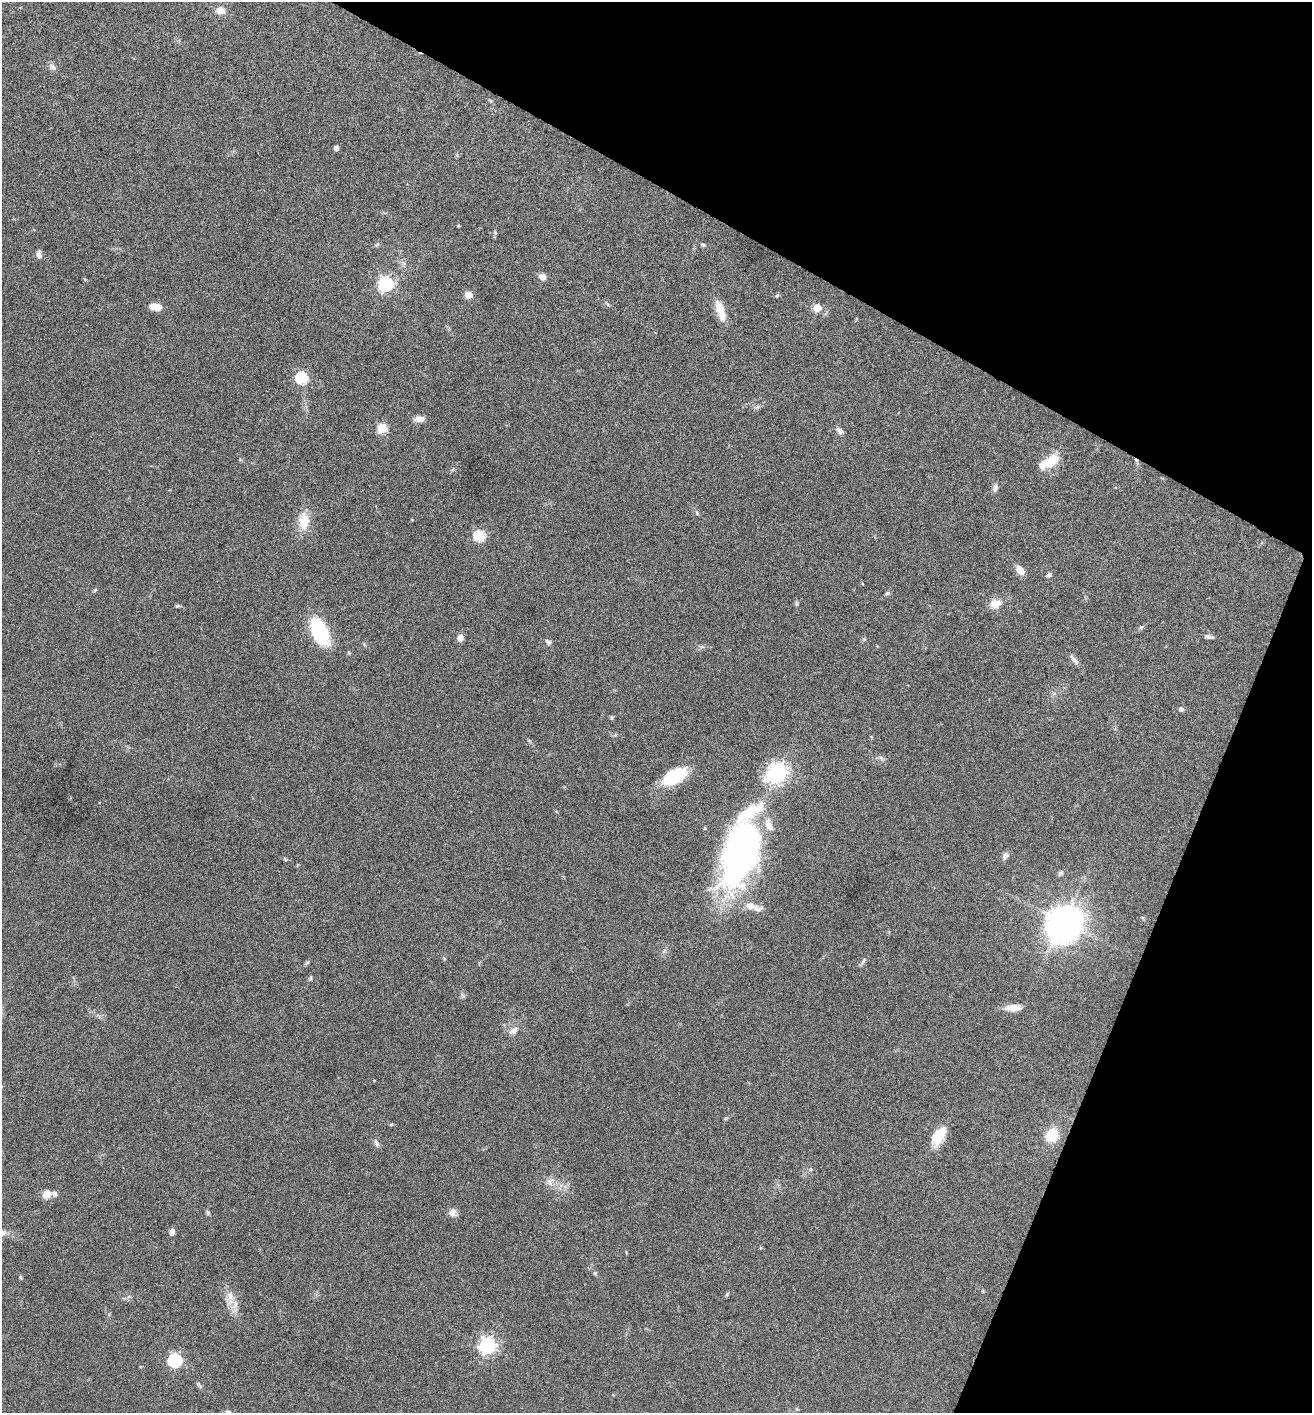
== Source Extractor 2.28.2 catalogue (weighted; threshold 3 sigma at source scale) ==
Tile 8 of 4 x 4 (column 4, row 2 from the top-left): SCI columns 4072-5381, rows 2828-4238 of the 5660 x 5650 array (HDU 1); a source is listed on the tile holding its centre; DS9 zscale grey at full resolution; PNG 1314 x 1415 px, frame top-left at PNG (2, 2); no overlay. Shown black and unused: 23% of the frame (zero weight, under 4 of 8 exposures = <1% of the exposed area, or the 3 px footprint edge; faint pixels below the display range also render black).
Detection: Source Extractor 2.28.2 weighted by HDU 2 'WHT'; one run over the whole footprint, this tile lists its part. Background 0.0556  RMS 0.004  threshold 0.0164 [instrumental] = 3 sigma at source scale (4.09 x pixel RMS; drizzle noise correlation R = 1.36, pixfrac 0.8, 0.05/0.05 arcsec/px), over >= 5 px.
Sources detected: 76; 5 inside a brighter listed object's ellipse — not listed separately; the other 71 listed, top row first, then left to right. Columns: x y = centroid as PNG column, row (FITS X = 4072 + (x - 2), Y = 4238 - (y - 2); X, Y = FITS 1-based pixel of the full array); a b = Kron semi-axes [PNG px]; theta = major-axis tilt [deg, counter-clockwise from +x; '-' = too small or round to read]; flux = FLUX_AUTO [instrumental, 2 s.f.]
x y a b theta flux
221 10 12 10 -7 3
52 67 11 7 -45 1.3
336 148 4 4 - 1.6
458 226 4 3 - 0.35
703 245 6 5 - 0.65
39 254 11 6 -83 1.5
542 277 9 7 -39 1.8
386 284 6 6 - 94
469 295 5 5 - 10
777 295 5 5 - 0.62
156 307 11 6 -8 5.2
817 308 5 5 - 13
720 311 28 9 -71 6
302 378 6 5 - 39
757 407 7 4 71 0.61
419 419 14 7 4 2.2
382 428 5 5 - 20
840 431 10 6 -40 1.5
1051 461 19 11 38 8.4
995 488 10 6 73 1.4
697 513 6 3 -72 0.48
304 521 25 14 90 7.2
480 536 6 5 - 30
1020 570 12 7 -55 3
1049 575 8 5 24 0.86
95 590 6 4 45 0.51
887 593 7 5 28 0.78
796 603 6 4 -72 0.54
995 604 16 13 14 3.9
177 606 6 4 9 0.58
1141 627 7 4 44 0.61
319 632 25 13 -65 29
1208 636 11 5 -7 1.2
460 638 7 6 - 2.5
548 642 8 5 -45 0.97
701 647 7 4 19 0.68
1074 660 17 5 -51 1.7
1181 709 5 5 - 1.4
611 717 6 4 56 0.56
529 741 8 3 -45 0.51
881 758 8 5 -46 0.88
778 772 8 7 - 220
674 776 26 14 28 18
704 828 5 3 - 0.35
740 853 68 32 73 140
1005 855 9 7 55 1.7
285 859 6 4 -46 0.47
1061 873 7 6 - 0.86
751 906 19 9 -18 4.8
1063 921 14 12 75 550
864 960 11 4 51 0.87
310 978 6 4 62 0.53
1013 1008 18 8 1 4.5
514 1030 16 8 40 2.4
391 1125 5 3 - 0.42
1052 1135 9 8 - 15
938 1136 22 11 58 8.6
377 1143 13 5 -66 1.1
550 1181 13 10 60 2.6
47 1194 9 8 - 3.9
208 1212 6 5 - 0.65
452 1213 11 9 55 2
172 1232 7 6 - 1.4
595 1273 6 5 - 0.54
20 1277 5 4 - 0.45
727 1294 7 4 47 0.52
230 1296 15 10 -69 3.8
487 1345 7 6 - 130
175 1360 6 6 - 67
199 1385 11 4 -46 0.78
228 1412 9 6 -1 1.1
Isophote crosses this tile's border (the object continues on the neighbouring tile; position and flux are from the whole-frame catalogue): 1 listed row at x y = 228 1412